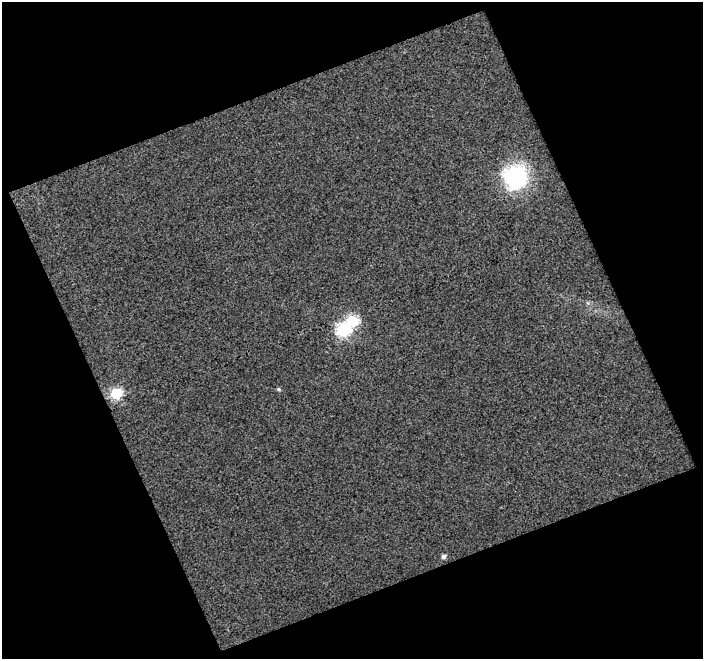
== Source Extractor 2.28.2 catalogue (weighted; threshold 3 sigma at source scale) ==
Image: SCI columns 1-701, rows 15-671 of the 701 x 686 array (HDU 1 of 3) = the unmasked area's bounding box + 8 px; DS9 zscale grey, full resolution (1 PNG px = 1 image px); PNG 705 x 661 px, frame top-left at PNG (2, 2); no overlay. Shown black and unused: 44% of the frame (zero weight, under 3 of 4 exposures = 3% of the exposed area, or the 3 px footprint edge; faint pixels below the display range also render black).
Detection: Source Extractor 2.28.2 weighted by HDU 2 'WHT'. Background 0.0381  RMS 0.017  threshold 0.0769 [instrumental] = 3 sigma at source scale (4.5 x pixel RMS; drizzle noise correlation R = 1.50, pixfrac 1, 0.0396/0.0396 arcsec/px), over >= 5 px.
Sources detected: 6; all 6 listed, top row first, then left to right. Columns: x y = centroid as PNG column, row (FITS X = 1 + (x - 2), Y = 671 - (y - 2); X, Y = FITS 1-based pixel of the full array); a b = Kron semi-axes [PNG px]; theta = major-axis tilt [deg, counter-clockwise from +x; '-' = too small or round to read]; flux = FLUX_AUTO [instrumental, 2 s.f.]
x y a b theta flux
515 177 27 26 - 150
352 321 6 6 - 150
343 330 7 7 - 240
278 389 5 4 - 3
116 394 6 6 - 170
444 556 5 5 - 5.1